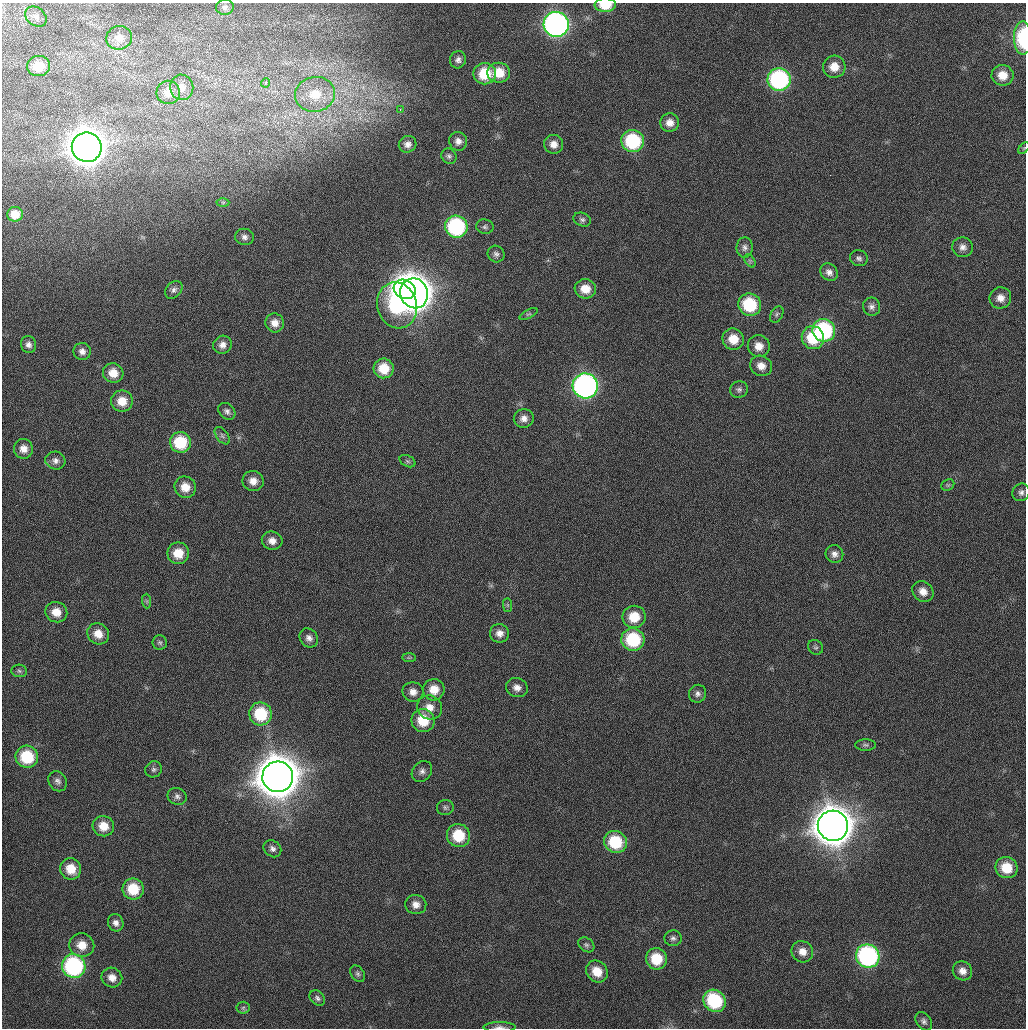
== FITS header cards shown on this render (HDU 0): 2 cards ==
NAXIS1  =                 1024 / Comment
NAXIS2  =                 1026 / Comment

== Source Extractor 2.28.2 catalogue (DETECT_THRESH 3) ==
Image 1024 x 1026 px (HDU 0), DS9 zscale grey, 1 PNG px = 1 image px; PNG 1028 x 1030 px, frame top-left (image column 1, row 1026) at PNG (2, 3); each listed source drawn as its Kron ellipse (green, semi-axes under 4 px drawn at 4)
Background 25.5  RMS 4.1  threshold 12.3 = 3 sigma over >= 5 px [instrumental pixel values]
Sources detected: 130; all 130 listed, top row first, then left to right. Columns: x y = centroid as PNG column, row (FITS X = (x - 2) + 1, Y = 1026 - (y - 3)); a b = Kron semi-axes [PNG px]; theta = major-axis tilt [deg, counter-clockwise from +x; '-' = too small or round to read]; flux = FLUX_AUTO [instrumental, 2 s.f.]
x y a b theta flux
605 5 10 7 1 6.5e+03
225 7 9 7 7 9.0e+02
36 17 12 9 -38 1.4e+03
556 24 13 12 - 1.1e+05
119 38 13 12 - 2.9e+03
1023 38 17 9 -89 1.8e+04
458 60 8 8 - 1.2e+03
38 66 11 10 - 5.9e+03
834 67 11 11 - 3.9e+03
499 73 11 10 - 5.6e+03
485 74 11 10 - 9.0e+03
1003 75 11 10 - 4.3e+03
779 79 11 11 - 4.4e+04
265 83 4 3 - 1.0e+04
182 87 13 11 -81 2.5e+03
168 92 12 11 - 3.4e+03
315 94 20 17 11 8.3e+03
400 109 3 2 - 1.8e+03
670 123 9 9 - 2.4e+03
458 141 9 9 - 1.6e+03
633 141 11 11 - 2.2e+04
408 144 9 8 - 1.5e+03
554 144 9 9 - 2.3e+03
87 147 15 14 - 6.2e+05
1024 148 7 4 46 3.6e+02
449 156 8 7 - 8.6e+02
223 202 6 4 1 4.1e+02
15 214 8 7 - 3.2e+03
582 220 9 6 -22 8.5e+02
456 227 11 11 - 3.2e+04
485 227 8 7 - 8.0e+02
244 237 9 8 - 1.3e+03
745 247 10 8 85 1.2e+03
963 247 10 10 - 1.6e+03
496 254 9 8 - 9.9e+02
859 258 9 8 - 9.7e+02
750 261 7 4 -56 5.0e+02
829 272 9 8 - 1.5e+03
405 289 11 9 -27 1.4e+05
585 289 10 10 - 4.3e+03
174 290 10 7 45 1.1e+03
414 293 15 13 -70 5.4e+05
1000 298 11 10 - 2.6e+03
397 305 23 20 -72 3.8e+04
750 305 11 11 - 1.5e+04
871 307 9 8 - 1.2e+03
529 314 10 4 25 5.1e+02
777 314 9 6 60 7.2e+02
275 323 9 9 - 2.4e+03
824 330 11 11 - 3.2e+04
813 338 11 11 - 1.1e+04
733 339 11 10 - 5.1e+03
28 344 8 7 - 1.3e+03
222 345 9 9 - 1.8e+03
759 346 11 11 - 3.2e+03
82 351 8 8 - 1.6e+03
761 366 11 10 - 2.6e+03
384 368 10 10 - 6.3e+03
113 373 10 9 - 3.9e+03
585 386 12 12 - 1.0e+05
739 390 9 8 - 9.5e+02
122 401 11 10 - 4.5e+03
227 411 9 7 -43 1.0e+03
524 418 10 9 - 2.0e+03
222 436 10 5 -53 7.7e+02
180 442 10 10 - 1.2e+04
23 449 10 9 - 2.4e+03
55 461 10 9 - 1.4e+03
408 461 8 5 -27 6.3e+02
253 481 10 10 - 2.8e+03
948 485 7 5 32 4.7e+02
185 487 11 10 - 4.1e+03
1021 492 9 8 - 1.1e+03
272 541 10 9 - 2.2e+03
178 553 11 10 - 5.7e+03
834 554 9 8 - 1.5e+03
923 591 11 9 -41 2.7e+03
147 601 7 4 -89 5.0e+02
507 605 7 4 -89 4.7e+02
56 612 11 10 - 3.8e+03
634 617 11 11 - 6.5e+03
500 633 10 9 - 2.2e+03
98 634 11 10 - 3.7e+03
309 638 10 8 -50 1.5e+03
633 640 11 11 - 1.8e+04
160 642 7 7 - 6.8e+02
815 647 8 7 - 7.2e+02
409 658 7 4 0 4.7e+02
19 671 7 6 - 6.9e+02
517 688 11 9 -19 2.0e+03
434 690 11 10 - 4.2e+03
413 692 10 9 - 2.2e+03
698 694 9 8 - 1.2e+03
429 707 13 11 -29 3.3e+03
260 714 11 11 - 1.3e+04
423 720 12 11 - 7.8e+03
865 745 10 6 -1 7.9e+02
27 757 11 11 - 1.3e+04
154 769 8 8 - 8.1e+02
422 771 11 9 49 1.4e+03
278 777 15 15 - 1.0e+06
58 781 11 8 -58 1.3e+03
177 796 10 8 -21 1.1e+03
445 807 8 7 - 8.3e+02
103 826 11 10 - 4.2e+03
833 826 15 15 - 8.1e+05
458 835 12 11 - 1.0e+04
615 842 12 10 -29 1.3e+04
272 849 9 7 -41 1.2e+03
1006 868 11 10 - 7.0e+03
71 869 11 10 - 5.4e+03
133 889 10 10 - 8.6e+03
416 904 10 9 - 2.2e+03
116 923 9 7 -69 1.4e+03
673 938 9 8 - 1.0e+03
82 945 12 11 - 4.1e+03
586 945 9 6 -38 8.0e+02
802 952 11 10 - 2.8e+03
868 956 12 11 - 5.4e+04
656 959 11 10 - 8.7e+03
74 966 12 11 - 4.1e+04
597 971 11 10 - 5.1e+03
962 971 10 9 - 2.1e+03
358 974 9 6 -58 7.7e+02
112 977 10 9 - 2.5e+03
317 998 9 6 -43 8.2e+02
714 1001 12 10 -46 2.0e+04
243 1008 6 6 - 5.5e+02
924 1021 10 7 -52 9.9e+02
500 1027 16 5 1 1.2e+03
At the frame edge (FLAGS 8, measured only in part): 4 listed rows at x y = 605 5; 1023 38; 1024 148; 500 1027